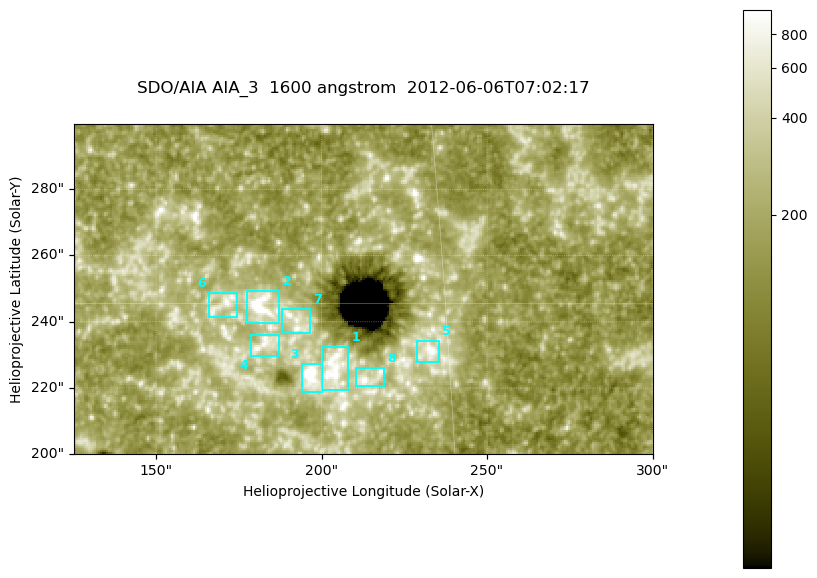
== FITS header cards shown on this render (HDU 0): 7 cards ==
TELESCOP= 'SDO/AIA '
INSTRUME= 'AIA_3   '
WAVELNTH=                 1600
WAVEUNIT= 'angstrom'
DATE-OBS= '2012-06-06T07:02:17.12'
CTYPE1  = 'HPLN-TAN'
CTYPE2  = 'HPLT-TAN'

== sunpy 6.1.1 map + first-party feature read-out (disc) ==
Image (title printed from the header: SDO/AIA AIA_3  1600 angstrom  2012-06-06T07:02:17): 287 x 164 px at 0.609 arcsec/px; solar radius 946 arcsec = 1552 px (partial field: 0.6% of the solar disc is inside the frame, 100% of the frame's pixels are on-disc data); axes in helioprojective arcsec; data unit not stated in the header (colour bar unlabelled)
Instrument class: DISC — disc imager (sunpy class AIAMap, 1600 A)
Bright regions (active regions / flare kernels): reference = the on-disc median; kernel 3 px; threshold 5 sigma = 328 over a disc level ~182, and >= 1.15x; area >= 47 px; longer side >= 3 px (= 1.8 arcsec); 8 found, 8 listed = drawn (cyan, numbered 1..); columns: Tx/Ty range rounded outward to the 2 arcsec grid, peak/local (2 s.f.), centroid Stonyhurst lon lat
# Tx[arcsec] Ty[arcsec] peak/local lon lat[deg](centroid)
1 200..208 218..232 6.9 +13 +14
2 176..188 238..250 14 +11 +15
3 194..200 218..228 13 +12 +14
4 178..188 230..236 4.6 +11 +14
5 228..236 228..234 6.8 +15 +14
6 166..176 240..250 5 +11 +15
7 188..198 236..244 4.5 +12 +15
8 210..220 220..226 5 +13 +14